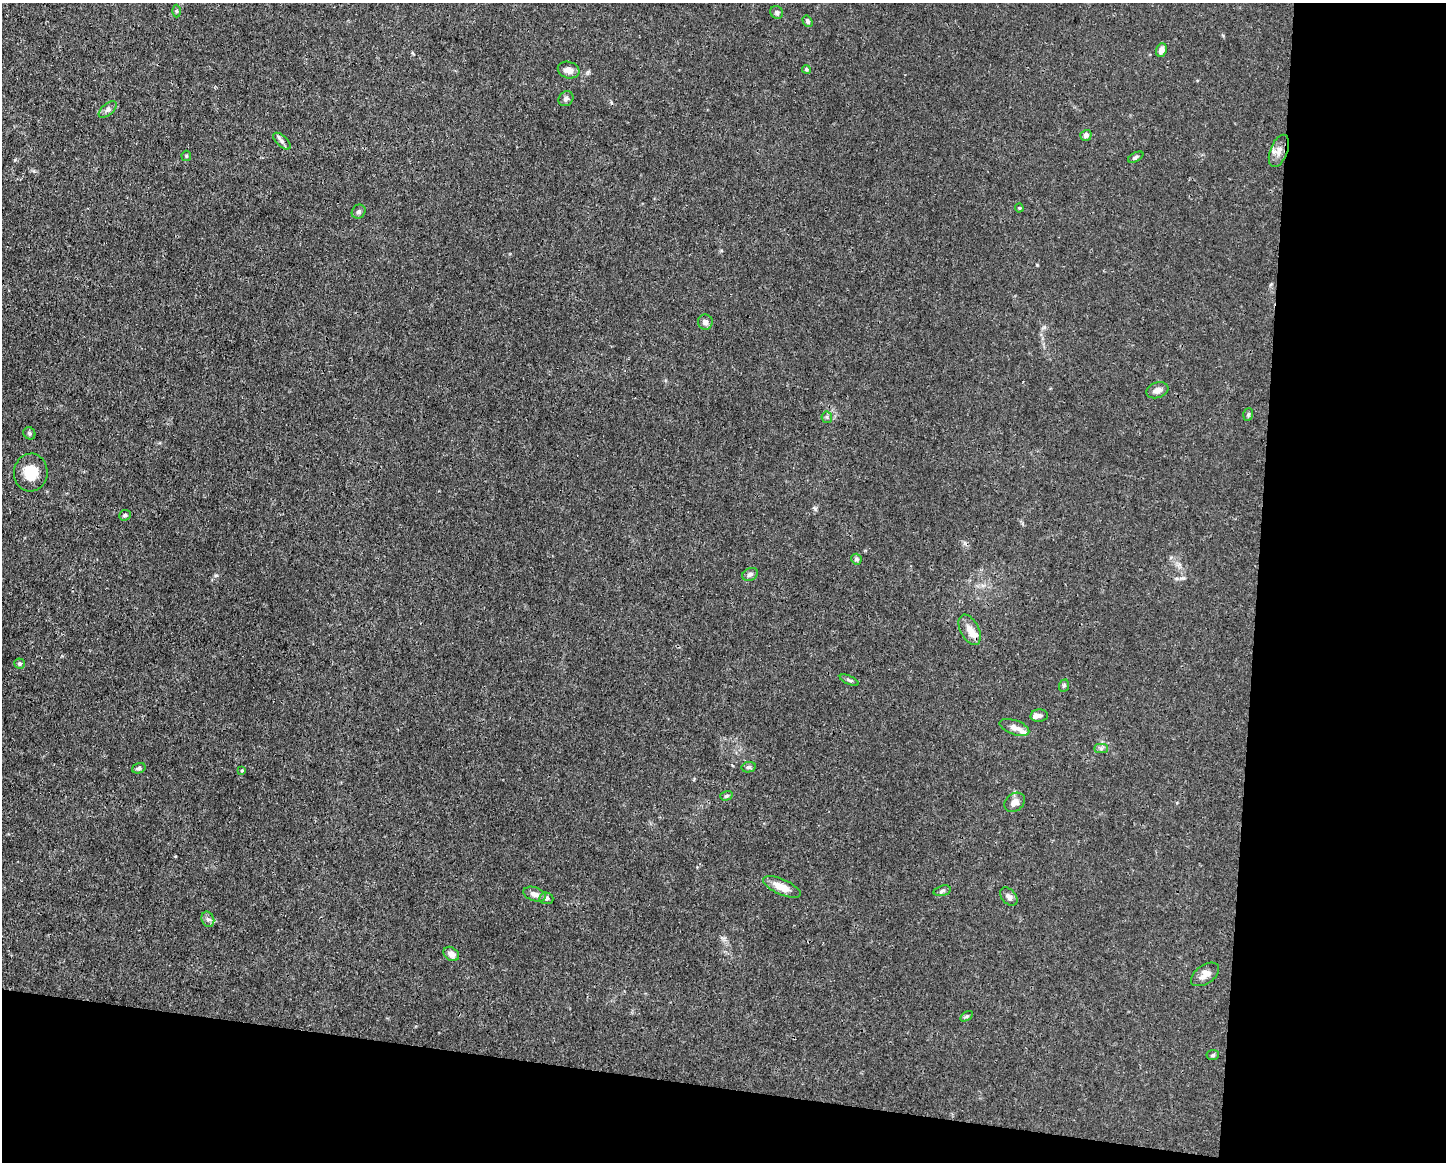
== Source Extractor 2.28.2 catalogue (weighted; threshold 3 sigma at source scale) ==
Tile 12 of 3 x 4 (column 3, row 4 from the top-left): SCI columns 2999-4442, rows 1-1160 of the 4666 x 4638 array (HDU 1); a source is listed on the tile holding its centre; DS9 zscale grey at full resolution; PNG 1448 x 1164 px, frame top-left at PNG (2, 3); each listed source drawn as its Kron ellipse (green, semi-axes under 4 px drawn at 4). Shown black and unused: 20% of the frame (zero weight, under 3 of 4 exposures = <1% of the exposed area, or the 3 px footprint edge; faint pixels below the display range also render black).
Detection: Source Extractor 2.28.2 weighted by HDU 2 'WHT'; one run over the whole footprint, this tile lists its part. Background 0.0165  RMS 0.0025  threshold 0.0113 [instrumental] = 3 sigma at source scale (4.5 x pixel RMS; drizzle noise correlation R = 1.50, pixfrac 1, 0.05/0.05 arcsec/px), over >= 5 px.
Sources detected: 49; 3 inside a brighter listed object's ellipse — not listed separately; the other 46 listed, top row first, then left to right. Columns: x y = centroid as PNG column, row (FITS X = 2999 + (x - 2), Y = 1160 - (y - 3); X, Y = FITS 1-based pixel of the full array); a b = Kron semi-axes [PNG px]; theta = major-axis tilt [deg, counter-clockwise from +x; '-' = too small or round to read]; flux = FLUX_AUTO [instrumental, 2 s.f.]
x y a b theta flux
176 11 6 4 90 0.39
777 12 7 6 - 0.68
808 21 6 4 -58 0.46
1161 50 7 5 67 1.5
806 69 4 4 - 0.39
569 70 11 8 -17 1.6
566 99 8 7 - 0.83
108 110 11 5 41 0.85
1086 135 5 5 - 0.9
282 141 11 5 -43 0.79
1279 151 17 8 69 2.1
186 156 5 4 - 0.3
1136 157 8 4 28 0.49
1019 208 4 4 - 0.23
359 212 7 6 - 0.63
705 322 7 7 - 0.95
1157 390 11 7 18 1.4
1248 414 6 5 - 0.4
827 417 6 5 - 0.46
29 433 6 5 - 0.48
31 473 19 17 83 5.2
125 515 6 5 - 0.46
856 559 5 5 - 0.5
750 574 8 6 25 0.79
970 630 16 9 -63 2.2
19 664 5 5 - 0.47
849 680 10 4 -24 0.46
1064 686 6 5 - 0.39
1039 716 9 6 5 0.84
1014 727 15 7 -19 1.5
1101 749 7 4 0 0.5
749 767 7 5 12 0.49
139 768 7 5 19 0.53
242 770 4 3 - 0.24
726 796 6 4 17 0.43
1015 802 11 8 36 1.6
782 887 20 7 -24 3.3
942 891 9 5 15 0.55
535 894 11 7 -18 1.3
1009 896 10 7 -50 1
546 898 7 6 - 0.65
208 919 8 6 -68 0.74
451 954 8 6 -38 1.3
1205 974 16 9 34 1.8
967 1016 7 4 31 0.41
1213 1055 6 5 - 0.4